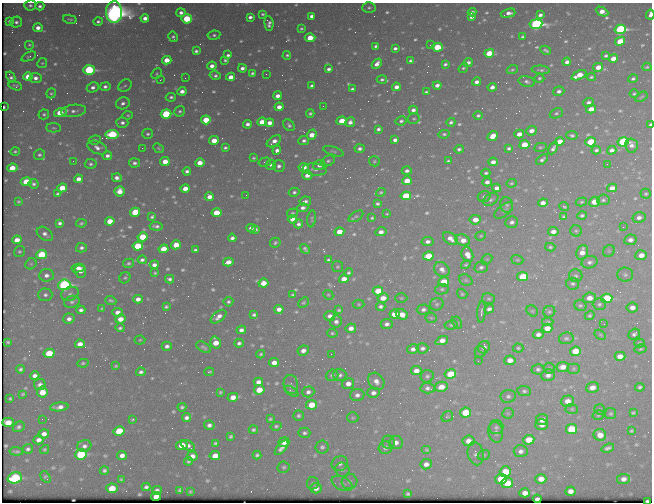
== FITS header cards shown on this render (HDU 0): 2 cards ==
NAXIS1  =                  650 / Width of table row in bytes
NAXIS2  =                  500 / Number of rows in table

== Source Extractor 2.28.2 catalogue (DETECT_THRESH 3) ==
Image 650 x 500 px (HDU 0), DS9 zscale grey, 1 PNG px = 1 image px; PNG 654 x 504 px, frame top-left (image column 1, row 500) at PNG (2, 3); each listed source drawn as its Kron ellipse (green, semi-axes under 4 px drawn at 4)
Background 438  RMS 2.1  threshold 6.41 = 3 sigma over >= 5 px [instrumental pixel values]
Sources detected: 684; of the 684, the 500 brightest by FLUX_AUTO listed and drawn (184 fainter detections omitted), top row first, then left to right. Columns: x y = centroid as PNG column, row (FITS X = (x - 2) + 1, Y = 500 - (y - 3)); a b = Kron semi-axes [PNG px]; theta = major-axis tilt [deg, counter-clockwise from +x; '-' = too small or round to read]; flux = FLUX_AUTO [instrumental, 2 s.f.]
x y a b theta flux
30 5 6 5 - 350
40 6 4 4 - 410
369 8 6 5 - 310
114 12 11 8 -88 150000
472 12 4 3 - 480
602 12 6 4 -26 1500
181 13 4 4 - 600
508 13 7 4 17 730
263 14 3 3 - 220
540 15 4 3 - 490
650 15 5 3 - 970
312 16 4 4 - 590
250 17 4 3 - 500
471 17 4 3 - 530
145 18 4 4 - 940
70 19 7 3 -13 210
187 19 5 5 - 7000
10 21 4 4 - 360
98 21 4 4 - 320
16 22 6 5 - 420
269 23 7 4 -85 510
536 24 6 5 - 39000
38 28 5 4 - 980
301 28 3 3 - 200
620 29 6 4 16 25000
214 35 6 4 8 340
173 37 5 4 - 300
522 37 3 3 - 210
310 38 5 4 - 3300
620 41 5 4 - 3800
29 45 5 5 - 240
430 45 2 2 - 310
376 46 3 3 - 310
437 47 5 4 - 4800
395 48 4 3 - 420
546 50 6 3 -27 290
196 51 4 3 - 360
489 53 5 4 - 4000
228 55 4 3 - 380
287 55 4 3 - 290
606 56 4 3 - 300
29 57 8 4 22 230
613 58 5 4 - 1400
167 60 5 4 - 2500
225 60 4 3 - 250
410 61 4 3 - 320
567 62 4 4 - 730
42 63 5 4 - 220
468 63 4 3 - 530
377 64 6 4 47 830
445 64 4 3 - 300
212 66 4 4 - 810
598 67 5 4 - 1600
647 67 4 4 - 200
242 68 4 4 - 590
463 68 5 3 - 250
329 69 4 3 - 460
89 70 5 4 - 19000
512 70 6 4 21 220
541 70 9 4 -5 360
252 73 4 3 - 290
157 74 6 5 - 210
266 74 2 2 - 300
579 75 8 4 25 2500
215 76 5 4 - 360
11 77 6 3 -61 360
28 77 5 4 - 4000
231 77 4 4 - 1300
591 77 4 3 - 240
35 78 6 5 - 680
185 78 2 2 - 230
539 78 5 4 - 260
382 79 5 4 - 290
633 79 5 4 - 320
160 80 3 2 - 200
527 81 8 5 -14 410
477 82 4 4 - 650
437 85 4 3 - 690
15 86 7 4 -18 290
125 86 7 5 37 290
312 86 4 4 - 620
93 87 6 5 - 610
105 87 5 4 - 470
396 87 4 4 - 810
492 87 4 4 - 790
352 89 4 3 - 300
182 91 4 4 - 910
559 91 6 4 19 540
426 92 4 3 - 250
51 93 5 4 - 220
634 94 4 4 - 220
278 96 4 4 - 900
171 97 5 4 - 360
641 97 7 3 33 200
588 102 5 4 - 470
123 103 7 6 - 550
323 106 2 2 - 230
4 107 2 2 - 270
279 107 4 4 - 1100
591 109 5 4 - 1700
413 110 4 4 - 570
74 111 12 6 7 720
180 111 5 5 - 340
60 113 6 4 16 4500
310 113 4 3 - 280
556 113 7 5 22 310
44 114 5 5 - 280
166 114 5 4 - 13000
128 115 5 4 - 200
478 115 4 4 - 290
414 119 6 5 - 240
206 120 5 4 - 4500
342 121 5 4 - 3200
401 121 5 4 - 360
262 122 5 4 - 1900
350 122 5 4 - 660
451 122 4 4 - 350
122 123 6 5 - 550
270 123 4 4 - 1100
248 124 4 4 - 560
289 125 6 5 - 380
650 125 3 2 - 360
54 128 7 4 -3 240
378 129 4 3 - 390
531 131 5 5 - 1000
112 134 6 4 8 14000
148 134 5 5 - 300
444 134 6 4 7 270
519 134 5 4 - 1100
312 135 5 4 - 2100
572 135 6 4 -11 330
493 136 5 4 - 1800
95 140 6 4 8 300
214 140 5 4 - 2200
395 140 4 4 - 570
274 141 8 4 35 900
304 141 5 4 - 440
560 141 5 4 - 1900
591 142 5 4 - 5700
623 142 5 4 - 23000
524 145 5 4 - 3700
631 145 7 6 - 770
540 147 6 4 11 230
97 148 10 6 -22 750
142 148 2 2 - 940
159 148 6 4 -40 200
225 148 4 3 - 290
509 148 4 4 - 330
553 148 6 4 59 460
360 149 5 4 - 490
459 149 4 4 - 330
277 150 4 4 - 590
596 150 5 4 - 330
612 150 5 4 - 570
15 151 5 4 - 240
333 151 11 3 -18 250
39 155 5 5 - 340
107 156 5 4 - 550
253 158 4 3 - 190
542 160 7 4 42 420
73 161 2 2 - 230
165 161 5 4 - 2200
328 161 7 5 25 360
374 161 5 5 - 220
448 161 4 3 - 230
265 162 6 3 16 210
493 162 4 4 - 850
134 163 5 4 - 450
200 163 5 4 - 1600
91 164 6 5 - 350
607 164 2 2 - 370
271 165 5 4 - 450
319 165 6 5 - 960
279 166 6 6 - 480
303 167 5 4 - 1800
12 168 5 4 - 2400
315 170 12 6 -7 530
187 171 4 3 - 450
407 171 5 4 - 470
486 173 4 3 - 280
307 175 5 4 - 880
117 178 5 4 - 640
78 179 4 4 - 1000
407 181 5 4 - 2700
26 182 5 4 - 5000
487 182 4 4 - 670
511 183 5 4 - 210
34 184 5 4 - 350
62 188 5 4 - 3400
185 188 5 4 - 1300
497 188 4 4 - 790
612 188 5 4 - 1000
120 191 5 5 - 1500
294 192 5 4 - 310
381 192 5 4 - 200
58 194 4 3 - 300
646 194 5 5 - 230
246 195 2 2 - 190
406 196 5 4 - 6000
484 196 6 5 - 350
209 197 4 4 - 1100
491 200 8 5 31 410
603 200 6 5 - 320
18 201 3 3 - 200
305 201 6 4 9 420
581 202 6 4 16 200
595 202 5 5 - 2600
543 203 5 4 - 930
377 204 4 3 - 280
507 205 8 6 -77 380
564 206 4 3 - 200
303 208 5 4 - 590
504 211 11 5 38 400
135 212 5 4 - 5500
216 213 5 4 - 3800
292 213 5 4 - 200
387 214 3 3 - 210
582 215 5 4 - 290
356 216 8 4 34 260
152 217 4 3 - 270
564 217 3 3 - 210
639 217 6 5 - 650
372 218 3 3 - 200
292 219 4 4 - 1300
312 219 8 4 83 220
475 220 6 5 - 1500
110 221 5 4 - 2500
512 222 6 5 - 560
60 223 4 4 - 410
81 223 5 3 - 230
298 224 4 4 - 470
156 226 7 3 -4 440
623 227 2 2 - 450
251 228 5 4 - 620
256 229 4 3 - 240
576 231 6 5 - 270
339 232 5 4 - 2200
381 232 5 4 - 860
553 232 5 4 - 920
45 234 9 6 -37 630
481 236 5 4 - 200
143 237 5 4 - 4100
232 238 4 4 - 470
451 239 8 5 -34 1100
17 240 5 4 - 1600
463 240 7 5 -22 1400
630 240 6 5 - 680
428 242 6 4 11 540
275 243 5 4 - 270
176 245 5 4 - 2900
138 246 5 4 - 6200
550 247 5 4 - 220
81 248 5 4 - 390
164 249 5 4 - 3300
305 249 5 3 - 310
195 250 4 3 - 350
609 251 6 5 - 250
19 252 6 5 - 270
582 252 7 5 70 1300
42 254 5 4 - 6300
467 255 7 5 -69 1300
641 255 6 5 - 1400
428 256 5 4 - 3900
487 259 6 4 44 220
142 260 4 3 - 410
328 260 3 3 - 310
517 260 6 4 -19 200
228 262 5 4 - 1200
589 262 8 6 14 480
128 263 5 4 - 260
31 264 6 5 - 260
154 265 4 4 - 670
466 265 5 4 - 220
337 267 5 5 - 230
481 267 6 6 - 410
78 268 6 4 8 820
442 269 8 6 -39 860
80 271 6 5 - 830
155 273 3 3 - 210
349 273 4 4 - 290
46 275 7 6 - 740
625 275 8 7 - 430
576 276 7 6 - 350
523 277 5 4 - 6200
125 278 6 5 - 230
170 279 4 3 - 400
344 279 5 4 - 1400
466 280 7 5 -22 290
444 282 5 4 - 4300
263 283 5 4 - 1900
573 284 6 6 - 340
64 285 6 5 - 33000
442 289 7 5 13 330
378 291 5 4 - 4200
70 294 9 6 21 500
462 294 5 4 - 210
45 295 7 6 - 480
293 295 4 3 - 230
328 295 5 4 - 200
383 298 5 4 - 1600
401 298 6 5 - 220
589 298 6 5 - 1500
606 298 6 5 - 10000
138 299 5 4 - 940
488 299 6 5 - 270
111 300 5 3 - 290
72 302 8 6 16 420
228 302 5 4 - 270
303 303 6 4 42 190
359 304 6 4 -2 200
437 304 7 6 - 360
599 304 7 6 - 340
580 305 6 5 - 290
381 306 5 4 - 430
166 307 4 3 - 260
632 307 5 5 - 910
102 309 3 3 - 200
279 309 5 4 - 900
423 309 6 5 - 510
489 309 5 4 - 460
81 310 4 4 - 500
339 310 4 3 - 220
532 311 6 5 - 200
117 312 5 4 - 900
481 312 11 3 86 280
549 312 6 5 - 260
394 314 5 4 - 2000
402 314 6 5 - 1900
254 315 4 4 - 380
590 315 5 4 - 240
330 316 5 5 - 720
218 317 9 5 38 910
431 318 6 5 - 210
69 319 6 5 - 680
120 319 5 4 - 1600
336 322 6 6 - 520
548 322 6 4 3 210
457 323 6 4 -60 220
387 324 6 5 - 570
604 324 2 2 - 500
451 325 6 4 9 240
120 328 4 3 - 310
351 328 5 4 - 1000
547 328 5 4 - 2100
241 330 4 4 - 590
332 333 5 4 - 240
538 334 5 4 - 630
634 334 6 5 - 380
600 335 6 4 -30 220
566 338 7 6 - 330
140 340 5 4 - 210
442 341 6 4 23 1100
8 342 4 3 - 230
216 343 6 5 - 2100
239 343 4 4 - 390
639 343 5 4 - 230
80 344 5 4 - 1200
167 346 5 4 - 540
204 347 8 5 -30 370
484 347 6 5 - 540
422 348 6 5 - 450
518 348 5 4 - 220
413 349 6 5 - 680
640 349 6 4 12 220
303 351 6 5 - 750
575 351 5 4 - 4000
480 352 6 5 - 260
49 353 5 4 - 5000
261 354 4 3 - 230
331 354 2 2 - 390
620 356 5 4 - 1600
510 360 5 5 - 1200
478 361 2 2 - 390
83 363 5 4 - 220
274 363 5 4 - 1100
116 366 4 3 - 210
563 367 6 5 - 1400
549 368 5 5 - 200
20 369 4 4 - 310
538 369 6 5 - 370
573 369 6 5 - 240
416 371 5 4 - 1300
141 372 5 4 - 420
209 372 5 3 - 320
450 374 6 4 9 5700
332 375 6 5 - 390
340 375 6 6 - 480
548 375 7 5 16 720
35 376 5 4 - 690
427 376 6 6 - 320
376 381 9 7 -54 1000
258 382 5 4 - 810
348 384 6 5 - 1100
40 385 6 5 - 620
291 385 10 7 -79 700
441 387 6 5 - 1600
640 387 4 4 - 320
428 388 7 5 -4 460
592 388 6 5 - 1200
259 390 5 4 - 3000
292 391 8 3 -34 270
524 391 7 5 -8 350
42 392 5 5 - 2700
220 392 3 3 - 210
308 392 6 5 - 540
373 393 6 5 - 610
23 394 4 3 - 200
357 395 7 6 - 630
508 396 8 6 12 460
233 397 5 4 - 1400
10 398 4 3 - 200
567 401 7 5 3 1300
312 405 5 5 - 3100
59 407 9 4 6 840
182 407 4 4 - 300
572 409 6 5 - 240
600 409 5 5 - 210
465 413 5 5 - 5200
508 413 6 5 - 250
633 413 4 3 - 210
611 414 6 5 - 270
598 415 6 4 16 240
298 416 5 5 - 330
447 417 6 5 - 220
186 418 5 4 - 540
353 418 5 5 - 240
42 419 2 2 - 300
133 419 3 3 - 390
270 419 3 3 - 220
542 420 6 5 - 1300
8 422 5 4 - 2800
542 424 6 5 - 1000
209 425 5 4 - 530
276 426 5 4 - 240
19 427 6 5 - 370
496 427 7 7 - 400
571 429 6 5 - 7700
253 430 5 3 - 300
119 431 5 5 - 6900
631 431 4 3 - 210
496 432 10 7 -81 590
304 433 6 5 - 390
44 434 5 4 - 880
600 435 6 6 - 1800
231 436 4 3 - 260
39 440 5 4 - 810
529 440 5 5 - 3200
468 441 6 5 - 1400
284 442 5 4 - 1100
388 442 6 6 - 410
396 442 7 6 - 790
215 443 4 3 - 270
182 445 5 5 - 2600
188 445 7 4 -33 610
84 446 7 6 - 600
322 447 6 6 - 410
281 448 9 4 49 700
385 448 7 6 - 510
608 448 6 4 19 450
28 449 5 5 - 370
45 449 5 4 - 230
427 450 5 4 - 200
16 451 7 3 -6 310
521 451 7 6 - 590
81 454 6 5 - 15000
476 454 12 8 -77 690
122 455 5 4 - 800
257 455 4 4 - 330
484 455 6 5 - 250
192 456 5 5 - 1100
215 456 5 4 - 1800
188 461 4 3 - 300
340 464 8 7 - 610
426 464 6 5 - 840
284 467 6 5 - 280
104 470 4 4 - 330
342 470 7 7 - 420
505 472 6 5 - 4100
46 477 6 4 -58 260
15 478 7 5 17 17000
121 479 3 3 - 210
501 479 6 5 - 4900
541 479 5 5 - 1500
624 479 6 5 - 830
349 482 8 7 - 560
313 483 6 6 - 240
342 483 11 6 -26 560
507 483 6 5 - 3800
146 487 4 4 - 400
112 488 5 5 - 3300
316 488 6 5 - 880
157 490 5 4 - 400
180 490 4 4 - 270
190 491 3 3 - 200
570 491 5 4 - 980
525 493 5 4 - 1100
408 494 4 3 - 240
156 496 5 4 - 1800
537 499 4 3 - 430
647 501 3 3 - 390
At the frame edge (FLAGS 8, measured only in part): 3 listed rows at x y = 650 15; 650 125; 647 501
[184 fainter detections neither listed nor drawn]